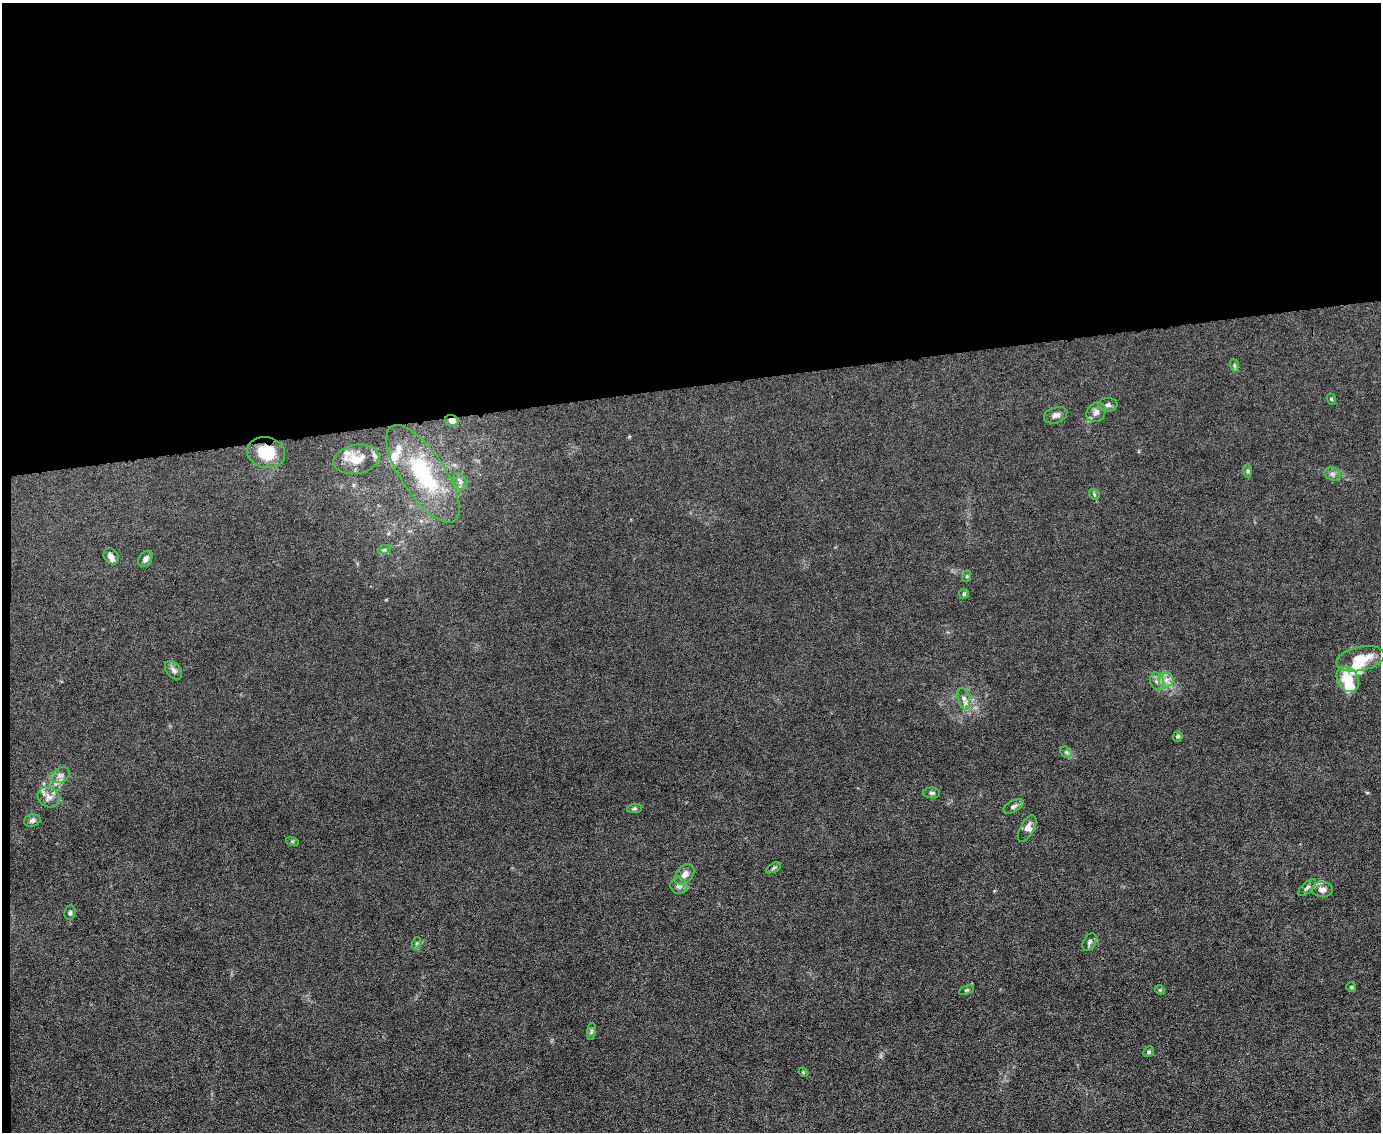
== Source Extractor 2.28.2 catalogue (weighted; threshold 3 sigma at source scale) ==
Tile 1 of 3 x 4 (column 1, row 1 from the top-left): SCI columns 231-1609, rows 3390-4519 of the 4491 x 4519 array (HDU 1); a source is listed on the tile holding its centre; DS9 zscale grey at full resolution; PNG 1383 x 1134 px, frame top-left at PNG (2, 3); each listed source drawn as its Kron ellipse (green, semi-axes under 4 px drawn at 4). Shown black and unused: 34% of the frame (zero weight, under 6 of 12 exposures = <1% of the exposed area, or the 3 px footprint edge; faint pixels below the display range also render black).
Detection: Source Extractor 2.28.2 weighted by HDU 2 'WHT'; one run over the whole footprint, this tile lists its part. Background 0.0159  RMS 0.0032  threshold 0.0131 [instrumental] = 3 sigma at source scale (4.09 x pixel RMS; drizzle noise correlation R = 1.36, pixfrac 0.8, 0.05/0.05 arcsec/px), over >= 5 px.
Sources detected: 57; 1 inside a brighter object's white glare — neither listed nor drawn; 8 inside a brighter listed object's ellipse — not listed separately; the other 48 listed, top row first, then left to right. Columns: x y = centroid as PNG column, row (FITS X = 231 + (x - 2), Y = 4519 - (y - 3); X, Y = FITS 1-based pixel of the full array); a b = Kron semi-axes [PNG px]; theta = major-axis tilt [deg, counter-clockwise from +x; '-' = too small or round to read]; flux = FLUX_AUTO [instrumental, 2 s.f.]
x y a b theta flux
1234 365 7 4 -71 0.4
1331 399 6 3 -71 0.29
1108 405 10 7 3 0.9
1096 412 10 8 47 1.4
1056 415 12 8 18 1.4
452 421 7 5 -18 1.7
266 453 19 15 -14 7.7
356 459 23 14 10 4.9
1247 471 6 4 90 0.43
423 474 57 22 -56 25
1332 474 8 6 -21 0.87
460 482 9 6 -64 0.94
1094 494 6 4 -50 0.44
384 550 6 4 18 0.46
111 556 8 7 - 1.2
145 559 9 6 52 1.1
967 576 6 3 72 0.33
964 594 5 5 - 0.46
1360 659 24 12 12 6.3
173 670 11 7 -50 1
1348 679 13 10 -60 6.5
1166 680 7 7 - 1.5
1157 681 9 6 -73 1.2
964 699 11 6 -78 1.2
1178 736 5 4 - 0.47
1066 752 6 5 - 0.54
60 775 10 7 29 1.3
932 793 8 5 -3 0.64
48 797 11 9 -37 1.8
1013 806 11 5 28 0.82
634 808 7 4 7 0.45
32 820 8 6 14 0.8
1027 828 15 7 61 1.6
292 841 6 4 -18 0.36
773 868 8 4 28 0.52
685 874 11 8 46 2
679 886 8 8 - 1.3
1307 887 11 5 43 0.82
1322 889 10 7 -3 1.6
70 913 7 5 83 0.67
1089 942 9 6 61 0.85
417 943 6 4 71 0.39
1351 987 5 5 - 0.37
966 990 7 4 22 0.39
1160 990 5 4 - 0.33
591 1031 9 4 81 0.54
1148 1052 5 5 - 0.59
803 1072 5 4 - 0.27
Overlapping masked pixels (flux is a lower limit): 2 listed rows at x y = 452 421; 266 453